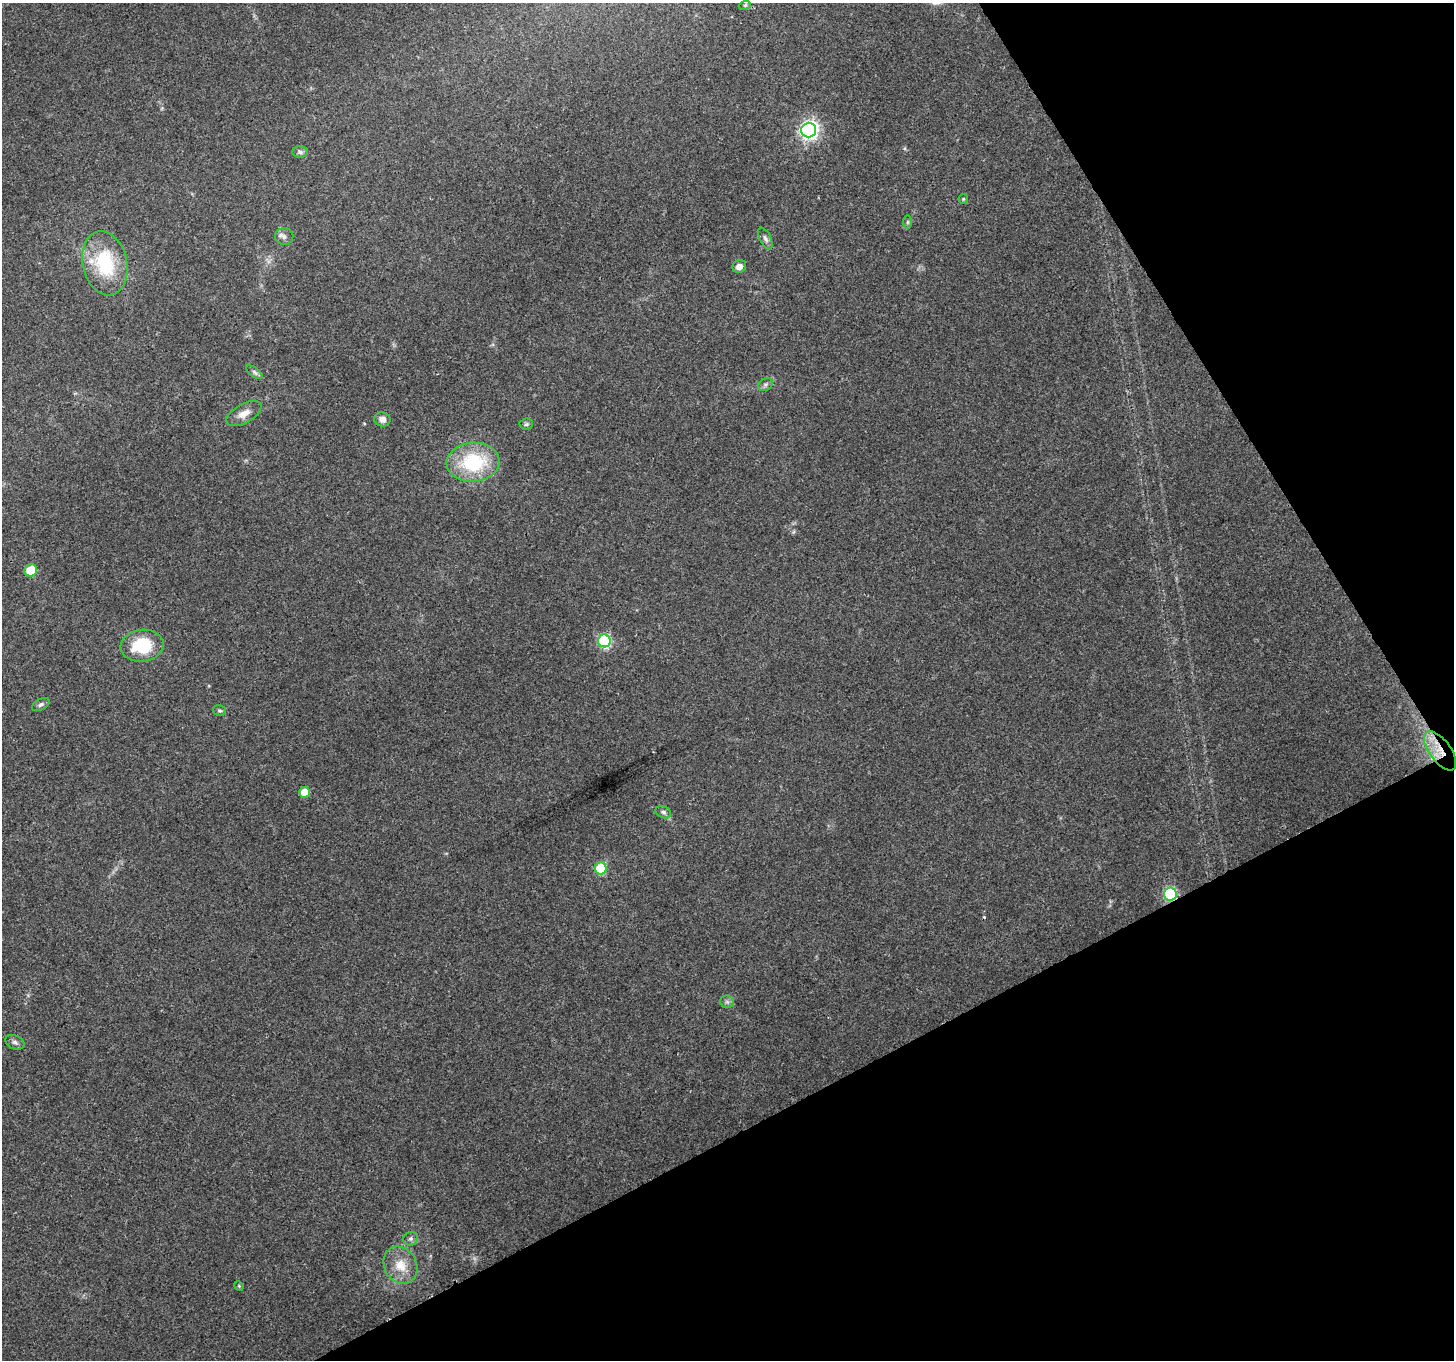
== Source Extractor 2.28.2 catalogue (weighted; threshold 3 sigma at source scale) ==
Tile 12 of 4 x 4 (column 4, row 3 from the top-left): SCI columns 4359-5810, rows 1466-2823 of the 5814 x 5707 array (HDU 1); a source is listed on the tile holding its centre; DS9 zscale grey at full resolution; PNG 1456 x 1362 px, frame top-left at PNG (2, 3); each listed source drawn as its Kron ellipse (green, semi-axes under 4 px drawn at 4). Shown black and unused: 27% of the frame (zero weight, under 3 of 4 exposures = <1% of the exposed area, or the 3 px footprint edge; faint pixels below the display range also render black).
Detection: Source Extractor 2.28.2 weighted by HDU 2 'WHT'; one run over the whole footprint, this tile lists its part. Background 0.206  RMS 0.0076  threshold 0.0343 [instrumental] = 3 sigma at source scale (4.5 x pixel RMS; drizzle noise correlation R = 1.50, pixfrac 1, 0.0396/0.0396 arcsec/px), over >= 5 px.
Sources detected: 31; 1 cosmic-ray / hot-pixel residue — neither listed nor drawn; the other 30 listed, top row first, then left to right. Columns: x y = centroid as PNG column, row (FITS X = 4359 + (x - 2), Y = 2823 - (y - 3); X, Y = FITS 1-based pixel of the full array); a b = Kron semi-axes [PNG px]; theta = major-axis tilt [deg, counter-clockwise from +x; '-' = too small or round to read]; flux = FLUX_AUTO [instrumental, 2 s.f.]
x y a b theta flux
745 5 6 4 19 0.96
809 130 7 7 - 280
300 152 8 5 -2 1.8
963 199 5 4 - 0.91
908 222 6 4 90 1.2
284 236 9 8 - 2.9
765 238 12 5 -63 2.4
105 263 32 22 -77 50
739 266 7 6 - 5
254 372 9 4 -36 1.9
765 384 8 6 34 2
244 414 19 9 30 7
382 419 8 7 - 4.2
526 424 7 5 4 1.5
473 462 26 19 4 53
31 570 6 6 - 19
604 641 6 6 - 80
142 646 21 16 6 35
41 704 9 5 28 2
220 710 7 5 -16 1.3
1440 751 23 10 -54 17
304 792 5 5 - 14
663 812 8 6 -21 2
601 868 6 5 - 46
1170 894 6 6 - 82
727 1002 6 6 - 2
15 1042 10 6 -22 2.5
411 1239 8 7 - 2.2
400 1265 19 16 -60 14
239 1286 5 4 - 0.75
Overlapping masked pixels (flux is a lower limit): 2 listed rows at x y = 1440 751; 1170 894